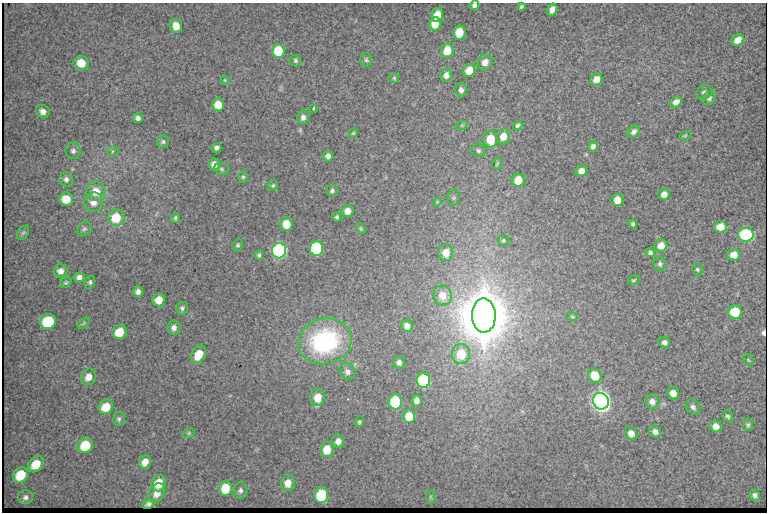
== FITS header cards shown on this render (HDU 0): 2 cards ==
NAXIS1  =                  765 /fastest changing axis
NAXIS2  =                  510 /next to fastest changing axis

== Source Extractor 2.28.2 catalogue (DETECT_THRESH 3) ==
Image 765 x 510 px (HDU 0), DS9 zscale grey, 1 PNG px = 1 image px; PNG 769 x 514 px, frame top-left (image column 1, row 510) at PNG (2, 3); each listed source drawn as its Kron ellipse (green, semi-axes under 4 px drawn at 4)
Background 1390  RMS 9.7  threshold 29.1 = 3 sigma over >= 5 px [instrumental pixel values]
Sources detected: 141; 1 with non-positive FLUX_AUTO (blend fragments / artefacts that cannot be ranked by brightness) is neither listed nor drawn; the other 140 listed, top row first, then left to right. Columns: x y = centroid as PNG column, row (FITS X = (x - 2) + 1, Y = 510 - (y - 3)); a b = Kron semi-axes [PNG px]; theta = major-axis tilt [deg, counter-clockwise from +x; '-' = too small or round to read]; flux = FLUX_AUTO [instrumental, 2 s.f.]
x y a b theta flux
474 5 5 4 - 2.0e+03
521 7 4 3 - 9.5e+02
552 10 6 5 - 4.3e+03
437 15 7 5 73 9.3e+03
435 24 7 5 80 1.1e+04
176 26 7 6 - 7.7e+03
459 33 7 6 - 1.5e+04
738 40 6 5 - 6.8e+03
278 51 7 6 - 2.3e+04
447 51 7 6 - 1.4e+04
366 60 7 6 - 1.3e+03
295 61 6 5 - 1.3e+03
485 62 8 7 - 4.7e+03
81 63 7 7 - 1.1e+04
469 71 7 6 - 9.9e+03
446 75 6 6 - 3.3e+03
394 78 5 5 - 8.8e+02
596 79 6 5 - 6.4e+03
225 80 4 4 - 6.6e+02
461 90 7 6 - 2.5e+03
704 92 8 6 31 2.2e+03
709 98 7 6 - 1.9e+03
676 102 6 5 - 4.4e+03
218 105 6 6 - 1.1e+04
314 108 3 3 - 1.3e+03
43 111 7 6 - 3.6e+03
303 117 7 6 - 2.5e+03
138 118 5 4 - 2.2e+03
462 125 6 4 17 9.5e+02
518 125 5 4 - 1.5e+03
634 132 7 5 40 2.3e+03
353 133 5 4 - 8.0e+02
685 135 6 3 23 6.8e+02
503 136 8 7 - 7.3e+03
490 139 8 7 - 1.5e+04
163 142 6 5 - 1.3e+03
593 146 5 4 - 2.2e+03
216 148 5 4 - 2.3e+03
73 151 8 7 - 2.1e+03
112 151 6 5 - 1.3e+03
478 151 7 6 - 1.6e+03
328 156 5 5 - 2.7e+03
214 164 6 5 - 4.2e+03
497 164 6 4 63 9.1e+02
222 169 7 5 -16 1.3e+03
581 171 6 5 - 4.8e+03
243 177 6 5 - 1.1e+03
66 179 7 6 - 2.2e+03
518 180 6 6 - 1.2e+04
273 185 6 5 - 1.0e+03
332 190 6 5 - 1.5e+03
96 191 10 9 - 8.7e+03
664 194 5 5 - 4.4e+03
454 198 8 6 89 1.3e+03
66 199 7 6 - 1.2e+04
617 200 6 6 - 7.7e+03
93 202 10 9 - 5.4e+03
437 202 5 4 - 6.6e+02
347 211 6 6 - 5.2e+03
337 217 4 4 - 1.3e+03
116 218 8 8 - 1.6e+04
175 218 5 4 - 1.2e+03
286 224 6 6 - 1.3e+04
633 224 4 3 - 1.2e+03
720 227 6 5 - 8.6e+03
361 228 6 4 -56 7.9e+02
84 229 7 6 - 1.7e+03
23 233 8 5 53 1.3e+03
746 235 8 7 - 9.7e+04
503 240 6 5 - 1.1e+03
238 245 6 5 - 1.1e+03
661 246 6 6 - 5.6e+03
316 248 7 6 - 9.9e+04
279 251 7 7 - 2.8e+05
446 253 8 7 - 7.5e+03
650 253 5 4 - 1.4e+03
259 255 4 3 - 1.2e+03
733 255 6 6 - 5.7e+03
660 264 6 6 - 1.5e+03
697 269 6 5 - 1.0e+03
61 271 7 6 - 3.4e+03
79 277 5 5 - 2.6e+03
634 280 6 3 26 7.5e+02
90 282 6 5 - 1.2e+03
66 283 6 5 - 1.1e+03
138 292 5 5 - 2.5e+03
442 295 10 9 - 8.6e+03
159 300 6 6 - 8.6e+03
182 308 6 5 - 1.5e+03
735 312 7 6 - 3.2e+04
484 315 17 12 -88 6.5e+06
572 316 6 4 -20 7.9e+02
48 322 8 7 - 4.4e+04
84 323 7 4 32 8.2e+02
407 326 6 5 - 3.4e+03
174 328 7 6 - 2.8e+03
119 332 7 6 - 1.4e+04
325 341 27 22 16 9.0e+04
664 342 6 5 - 2.3e+03
199 354 9 6 60 1.2e+04
461 354 10 9 - 1.8e+04
748 360 6 4 -47 8.5e+02
399 362 6 5 - 2.3e+03
347 372 8 7 - 2.8e+03
595 375 7 6 - 1.4e+04
88 377 8 7 - 5.4e+03
423 380 7 7 - 1.1e+05
673 393 6 5 - 5.3e+03
318 397 8 7 - 1.0e+04
417 401 6 5 - 3.6e+03
601 401 8 7 - 7.0e+05
652 401 7 7 - 3.3e+03
395 402 8 6 -90 6.9e+04
106 407 8 7 - 1.2e+04
693 407 8 6 -48 2.4e+03
409 416 7 6 - 1.0e+04
728 416 6 4 -46 1.3e+03
119 419 7 6 - 1.4e+03
359 422 5 4 - 1.1e+03
748 425 6 5 - 1.2e+03
716 426 6 5 - 4.2e+03
655 432 6 5 - 2.6e+03
189 433 6 5 - 9.8e+02
631 433 7 6 - 4.6e+03
338 441 7 6 - 3.6e+03
85 445 8 7 - 1.9e+04
327 449 8 6 82 1.2e+04
145 462 7 6 - 6.3e+03
36 464 9 7 46 1.2e+04
21 475 8 7 - 2.1e+04
159 483 8 7 - 1.2e+04
288 483 8 6 82 6.7e+03
226 488 7 6 - 1.8e+04
240 490 8 6 87 2.1e+03
157 493 10 7 67 5.8e+03
321 495 8 6 85 4.4e+04
755 495 6 5 - 2.1e+03
25 497 7 7 - 2.3e+03
430 497 6 4 -88 9.2e+02
148 504 6 4 23 1.6e+03
At the frame edge (FLAGS 8, measured only in part): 1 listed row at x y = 474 5
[1 non-positive-flux detection neither listed nor drawn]